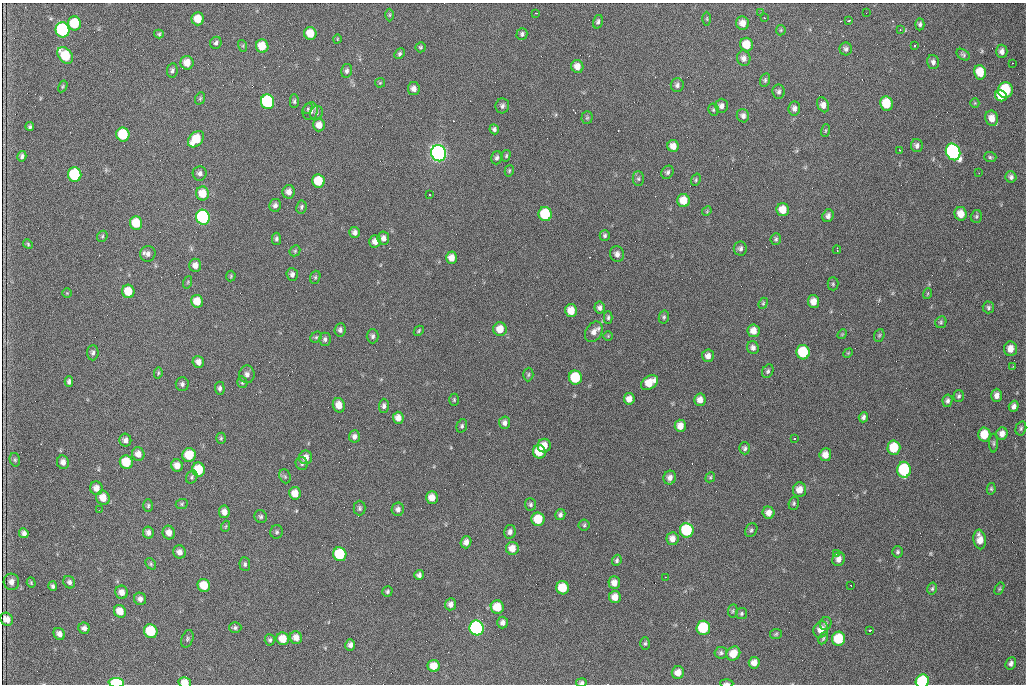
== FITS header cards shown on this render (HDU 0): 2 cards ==
NAXIS1  =                 1024 /fastest changing axis
NAXIS2  =                  682 /next to fastest changing axis

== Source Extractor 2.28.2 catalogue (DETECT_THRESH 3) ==
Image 1024 x 682 px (HDU 0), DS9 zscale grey, 1 PNG px = 1 image px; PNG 1028 x 686 px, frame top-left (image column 1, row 682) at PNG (2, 3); each listed source drawn as its Kron ellipse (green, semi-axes under 4 px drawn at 4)
Background 2520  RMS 34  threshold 101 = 3 sigma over >= 5 px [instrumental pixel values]
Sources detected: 293; all 293 listed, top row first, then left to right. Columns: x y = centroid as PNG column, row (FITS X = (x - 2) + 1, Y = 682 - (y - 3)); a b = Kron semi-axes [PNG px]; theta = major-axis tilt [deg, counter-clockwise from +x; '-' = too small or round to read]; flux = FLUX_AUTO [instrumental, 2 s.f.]
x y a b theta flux
536 13 3 2 - 2.2e+03
761 13 3 2 - 2.1e+03
866 13 2 2 - 9.6e+02
390 15 6 4 89 3.0e+03
764 18 2 2 - 1.5e+03
198 19 6 6 - 3.5e+04
707 19 7 3 -89 2.3e+03
849 21 3 3 - 2.7e+03
598 22 7 5 73 5.1e+03
74 23 7 6 - 7.9e+04
743 23 7 6 - 1.7e+04
920 24 6 4 86 5.1e+03
62 30 7 7 - 2.8e+05
781 30 5 5 - 2.8e+03
900 30 4 3 - 2.4e+03
310 33 6 6 - 3.9e+04
159 34 5 4 - 3.0e+03
522 34 6 5 - 5.1e+03
337 39 5 3 - 1.7e+03
216 43 6 5 - 5.6e+03
746 45 7 6 - 4.4e+04
243 46 6 4 -73 2.5e+03
262 46 7 6 - 4.1e+04
914 46 3 3 - 7.6e+03
420 47 5 5 - 3.6e+03
846 49 6 6 - 6.4e+03
1002 51 7 5 89 1.1e+04
400 54 5 4 - 4.2e+03
65 55 9 6 -52 8.7e+04
963 55 7 5 -35 4.5e+03
744 58 7 6 - 1.1e+04
933 62 7 5 -77 7.8e+03
187 63 7 6 - 2.3e+04
1012 63 2 2 - 2.5e+03
577 66 6 6 - 1.7e+04
172 70 7 5 80 6.0e+03
347 71 7 5 77 6.4e+03
980 72 7 6 - 4.7e+04
765 80 7 5 72 4.1e+03
380 83 5 4 - 2.6e+03
677 85 7 6 - 6.7e+03
63 86 6 4 58 2.8e+03
414 89 6 6 - 1.1e+04
1005 90 8 7 - 1.5e+05
779 92 7 6 - 6.5e+03
1001 96 6 5 - 2.7e+04
200 98 6 4 69 3.6e+03
294 101 7 4 -89 4.0e+03
267 102 7 6 - 2.3e+05
886 103 7 6 - 6.6e+04
975 103 5 4 - 2.5e+03
823 105 8 5 -64 1.4e+04
502 106 7 7 - 7.0e+03
721 106 7 6 - 9.6e+03
794 108 7 5 84 9.1e+03
308 109 6 4 51 4.4e+03
713 110 6 5 - 4.1e+03
310 111 9 7 65 1.4e+04
316 113 7 6 - 5.6e+03
743 116 7 6 - 8.3e+03
587 118 6 5 - 4.0e+03
992 118 8 6 -78 2.2e+04
319 125 6 6 - 1.7e+04
30 127 4 4 - 4.1e+03
494 129 5 4 - 5.2e+03
825 131 6 3 71 2.3e+03
123 134 7 6 - 9.9e+04
196 139 9 6 47 6.0e+04
673 146 6 6 - 1.7e+04
917 146 6 6 - 7.5e+03
899 150 3 2 - 3.3e+03
953 152 8 7 - 5.8e+05
439 153 8 7 - 1.1e+06
22 156 5 4 - 6.0e+03
506 156 6 4 75 3.0e+03
990 157 6 5 - 3.9e+03
497 158 7 5 74 5.4e+03
509 171 6 4 74 2.9e+03
667 172 7 5 51 5.3e+03
200 173 7 7 - 7.8e+03
979 173 2 2 - 1.2e+03
75 175 7 6 - 1.9e+05
1011 177 6 5 - 7.0e+03
638 179 7 5 -88 5.0e+03
696 180 6 4 71 3.5e+03
318 181 7 6 - 6.3e+04
289 192 7 6 - 1.1e+04
203 193 7 6 - 3.8e+04
429 195 3 2 - 2.2e+03
683 201 6 6 - 3.6e+04
275 205 6 6 - 7.9e+03
301 207 6 5 - 4.5e+03
783 210 6 6 - 2.9e+04
707 211 5 4 - 2.6e+03
545 214 7 6 - 1.2e+05
961 214 7 6 - 2.5e+04
828 216 6 5 - 8.1e+03
976 216 6 5 - 4.1e+03
203 217 7 7 - 3.6e+05
136 223 7 6 - 5.9e+04
355 232 5 5 - 8.2e+03
605 235 5 5 - 4.6e+03
102 236 6 5 - 3.0e+03
383 238 6 5 - 1.0e+04
276 239 6 4 -88 5.1e+03
776 239 6 5 - 4.0e+03
375 241 6 5 - 1.4e+04
28 244 5 4 - 3.0e+03
740 249 7 6 - 7.0e+03
837 250 4 2 - 2.2e+03
295 251 6 5 - 3.4e+03
148 254 8 7 - 9.9e+03
617 254 8 7 - 1.0e+04
451 258 6 5 - 1.8e+04
195 265 6 6 - 1.3e+04
292 274 6 5 - 8.0e+03
231 276 5 4 - 2.8e+03
315 277 7 5 70 3.4e+03
188 282 6 3 71 2.5e+03
833 284 6 5 - 3.3e+03
128 291 7 6 - 3.9e+04
67 293 4 4 - 2.0e+03
927 294 5 3 - 2.3e+03
197 301 6 6 - 3.5e+04
813 302 6 5 - 1.9e+04
763 303 6 4 68 3.0e+03
988 307 6 6 - 4.7e+03
599 308 6 5 - 7.3e+03
571 311 6 6 - 3.0e+04
608 317 6 4 89 4.1e+03
664 317 6 5 - 4.0e+03
941 322 6 5 - 3.9e+03
500 329 7 6 - 2.9e+04
340 330 7 5 82 6.9e+03
419 331 5 3 - 2.8e+03
753 331 6 6 - 1.8e+04
594 332 11 8 58 1.5e+04
842 334 5 4 - 2.5e+03
879 335 6 5 - 3.4e+03
373 336 7 6 - 5.8e+03
608 336 5 5 - 3.0e+03
316 337 6 5 - 3.8e+03
325 339 6 5 - 6.1e+03
753 347 6 6 - 8.8e+03
1010 349 7 6 - 1.9e+04
803 352 7 6 - 1.2e+05
93 353 8 5 87 6.0e+03
848 353 5 4 - 2.0e+03
708 356 6 6 - 1.2e+04
198 362 6 5 - 1.3e+04
1013 366 4 3 - 2.3e+03
768 371 7 5 63 4.7e+03
158 373 5 4 - 3.1e+03
247 374 9 7 89 9.7e+03
528 375 7 5 87 3.8e+03
575 378 7 6 - 1.1e+05
69 382 5 4 - 5.8e+03
242 382 6 5 - 3.9e+03
650 383 9 6 34 4.1e+04
182 384 7 6 - 6.9e+03
220 388 6 5 - 6.0e+03
997 395 7 5 89 1.2e+04
959 396 6 5 - 4.2e+03
629 399 6 5 - 1.7e+04
454 400 6 5 - 3.5e+03
700 400 6 5 - 1.5e+04
947 401 6 5 - 5.9e+03
339 405 7 6 - 2.1e+04
384 406 7 5 89 6.4e+03
1014 406 6 5 - 8.8e+03
863 417 5 4 - 6.3e+03
398 418 6 5 - 1.5e+04
504 423 6 5 - 8.4e+03
462 426 7 5 74 4.5e+03
680 426 6 5 - 1.8e+04
1021 428 7 5 75 4.5e+03
1002 434 6 5 - 1.3e+04
984 435 7 6 - 4.8e+04
354 436 6 5 - 8.1e+03
221 438 5 4 - 3.5e+03
794 438 3 3 - 7.5e+03
125 440 6 6 - 9.0e+03
994 443 9 3 90 3.8e+03
544 446 7 6 - 2.7e+04
745 448 6 5 - 5.4e+03
894 448 7 6 - 7.7e+04
539 452 7 6 - 4.8e+04
138 454 7 6 - 1.7e+04
189 455 7 6 - 5.3e+04
825 455 6 6 - 1.8e+04
306 457 7 6 - 1.6e+04
15 460 7 5 -76 3.8e+03
63 462 7 6 - 1.2e+04
126 462 7 6 - 6.9e+04
302 463 6 6 - 5.1e+03
177 466 6 5 - 1.7e+04
198 470 7 6 - 7.0e+04
904 470 8 6 -89 1.9e+05
285 476 7 5 -69 4.2e+03
192 477 7 5 62 3.9e+03
670 477 7 6 - 1.1e+04
710 477 5 4 - 3.0e+03
96 488 7 6 - 1.6e+04
991 489 6 4 78 3.3e+03
799 490 7 6 - 2.0e+04
295 493 6 6 - 2.5e+04
432 497 6 6 - 1.9e+04
103 498 7 6 - 2.5e+04
794 503 7 5 72 3.8e+03
182 504 6 5 - 3.2e+03
530 504 6 5 - 4.9e+03
148 506 6 5 - 3.9e+03
360 508 7 6 - 5.1e+03
398 509 7 6 - 8.9e+03
99 510 2 2 - 1.1e+03
224 512 6 5 - 1.3e+04
769 513 6 6 - 1.4e+04
560 514 5 5 - 5.9e+03
261 516 6 6 - 5.1e+03
538 519 7 6 - 5.8e+04
584 525 5 5 - 3.7e+03
226 526 5 3 - 2.2e+03
687 530 7 7 - 1.7e+05
751 530 7 5 59 4.8e+03
148 532 6 5 - 8.8e+03
277 532 7 6 - 4.8e+03
510 532 7 5 78 8.0e+03
24 533 5 4 - 8.1e+03
169 533 7 6 - 1.5e+04
672 539 6 6 - 1.4e+04
980 539 10 6 -81 2.3e+04
466 542 6 5 - 1.1e+04
512 548 6 6 - 2.1e+04
179 552 6 6 - 1.2e+04
898 552 5 5 - 4.3e+03
836 553 3 3 - 2.6e+03
340 554 7 6 - 1.2e+05
839 559 7 6 - 1.2e+04
617 560 6 4 69 4.7e+03
151 564 6 4 -49 3.4e+03
245 564 7 5 -86 5.1e+03
419 575 5 5 - 7.1e+03
665 577 2 2 - 1.2e+03
11 582 8 8 - 1.2e+04
69 582 6 5 - 6.6e+03
31 583 5 4 - 2.5e+03
614 583 6 6 - 1.6e+04
204 585 6 6 - 4.2e+04
851 585 3 2 - 1.7e+03
53 586 5 4 - 5.0e+03
563 588 6 6 - 5.9e+04
932 589 6 4 74 3.7e+03
999 589 6 4 59 3.1e+03
387 591 5 5 - 4.1e+03
122 592 7 6 - 1.4e+04
615 597 6 6 - 1.9e+04
140 599 6 6 - 9.3e+03
450 604 6 5 - 1.0e+04
497 607 7 6 - 5.1e+04
120 611 6 6 - 2.7e+04
733 611 7 5 82 3.3e+03
741 613 6 5 - 3.8e+03
7 619 7 6 - 1.8e+04
503 623 6 5 - 8.9e+03
826 623 7 5 67 5.4e+03
84 628 5 5 - 8.5e+03
235 628 6 5 - 5.0e+03
477 628 7 7 - 5.8e+05
703 628 7 6 - 1.1e+05
821 629 8 7 - 2.1e+04
870 630 4 2 - 9.8e+03
151 631 7 6 - 1.1e+05
59 634 6 5 - 1.1e+04
776 634 6 5 - 3.2e+03
296 638 6 6 - 1.5e+04
823 638 6 4 63 3.1e+03
187 639 9 5 70 4.8e+03
283 639 6 6 - 3.4e+04
838 639 7 6 - 8.8e+04
270 640 6 5 - 4.9e+03
645 643 6 5 - 3.8e+03
350 645 5 5 - 8.1e+03
721 653 6 6 - 5.2e+03
733 654 7 6 - 3.2e+04
754 663 6 5 - 1.7e+04
1011 663 6 5 - 6.8e+03
434 666 6 6 - 2.6e+04
678 673 6 6 - 1.7e+04
922 681 7 6 - 1.8e+05
185 682 6 5 - 2.4e+04
116 683 8 5 -3 1.6e+05
581 683 5 4 - 5.1e+03
727 683 7 3 -2 4.7e+03
At the frame edge (FLAGS 8, measured only in part): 5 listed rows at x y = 922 681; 185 682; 116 683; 581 683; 727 683

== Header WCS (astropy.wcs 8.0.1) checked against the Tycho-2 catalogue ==
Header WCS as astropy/WCSLIB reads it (CRVAL/CRPIX/CD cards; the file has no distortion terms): RA---TAN/DEC--TAN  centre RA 07:09:15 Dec +30:56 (107.31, +30.93 deg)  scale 1.44 arcsec/px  FOV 24.5' x 16.3'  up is -93 deg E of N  parity flipped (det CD > 0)
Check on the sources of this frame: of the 60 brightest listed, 4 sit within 2.2 arcsec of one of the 10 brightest Tycho-2 stars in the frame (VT <= 12.48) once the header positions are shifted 1.24 arcsec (1.10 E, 0.58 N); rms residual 1.38 arcsec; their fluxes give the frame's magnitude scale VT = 25.83 - 2.5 log10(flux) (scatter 0.18 mag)
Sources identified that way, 4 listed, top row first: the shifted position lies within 2.2 arcsec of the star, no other Tycho-2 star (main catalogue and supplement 1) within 4.4 arcsec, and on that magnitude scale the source's flux lands within +1.5 / -3 mag of the star's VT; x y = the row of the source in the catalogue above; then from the Tycho-2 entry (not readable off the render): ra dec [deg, ICRS J2000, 3 dp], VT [Tycho-2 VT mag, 2 dp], TYC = Tycho-2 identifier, HIP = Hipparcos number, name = IAU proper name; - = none
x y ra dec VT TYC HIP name
439 153 107.226 +30.900 10.76 2438-883-1 - -
75 175 107.244 +30.756 12.13 2438-718-1 - -
203 217 107.261 +30.807 12.26 2438-856-1 - -
477 628 107.445 +30.924 11.38 2438-1056-1 - -